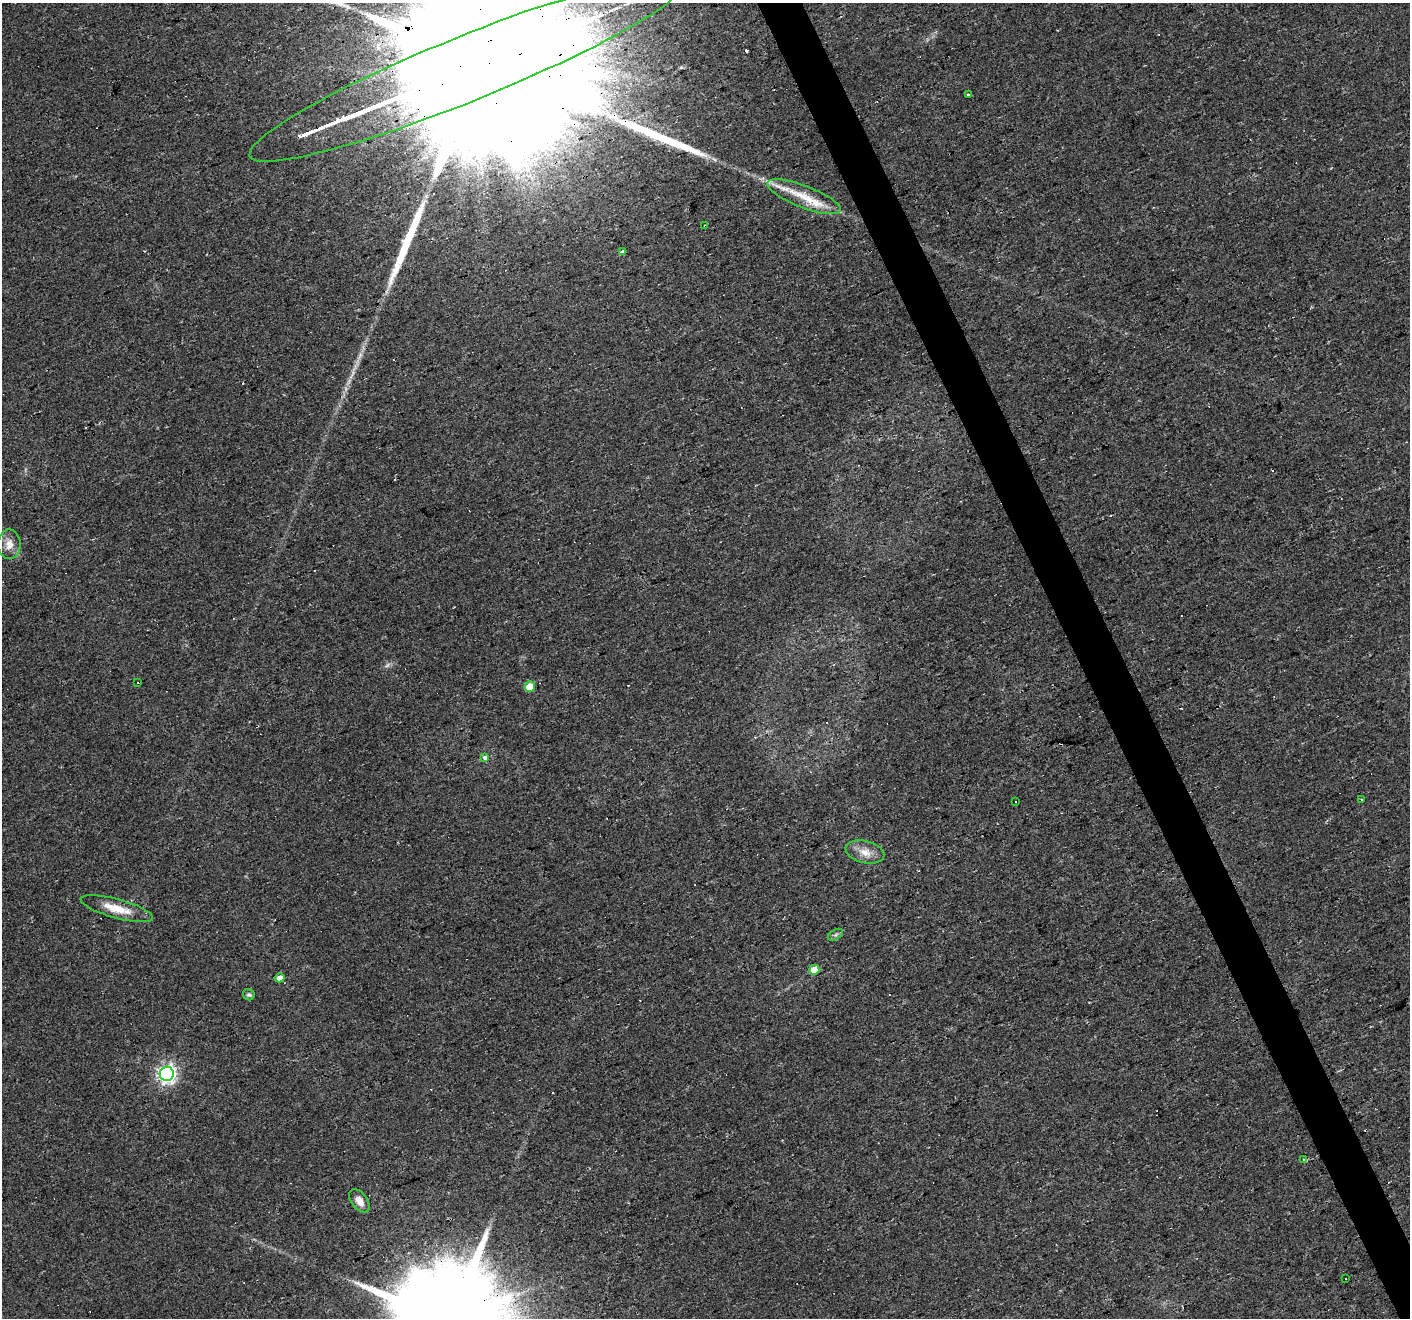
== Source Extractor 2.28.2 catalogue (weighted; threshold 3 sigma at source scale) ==
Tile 6 of 4 x 4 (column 2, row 2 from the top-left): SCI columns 1409-2816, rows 2718-4033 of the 5631 x 5490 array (HDU 1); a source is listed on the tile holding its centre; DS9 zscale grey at full resolution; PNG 1412 x 1320 px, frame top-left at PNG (2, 3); each listed source drawn as its Kron ellipse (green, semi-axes under 4 px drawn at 4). Shown black and unused: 3% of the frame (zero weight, under 2 of 3 exposures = <1% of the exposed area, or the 3 px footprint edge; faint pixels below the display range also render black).
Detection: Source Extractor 2.28.2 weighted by HDU 2 'WHT'; one run over the whole footprint, this tile lists its part. Background 0.034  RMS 0.0061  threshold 0.0276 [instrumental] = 3 sigma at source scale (4.5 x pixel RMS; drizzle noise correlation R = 1.50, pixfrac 1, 0.0396/0.0396 arcsec/px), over >= 5 px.
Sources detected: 39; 1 too faint to see at this stretch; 13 cosmic-ray / hot-pixel residue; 2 long thin detections or spike segments (spike, bleed or trail) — neither listed nor drawn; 2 inside a brighter listed object's ellipse — not listed separately; the other 21 listed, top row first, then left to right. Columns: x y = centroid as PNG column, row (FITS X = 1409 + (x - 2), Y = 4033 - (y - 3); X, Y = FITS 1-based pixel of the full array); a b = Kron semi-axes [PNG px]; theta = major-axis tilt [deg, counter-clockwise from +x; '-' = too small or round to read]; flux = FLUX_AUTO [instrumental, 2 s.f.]
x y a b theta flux
468 68 235 32 22 220000
969 94 3 3 - 6.4
804 197 39 11 -21 17
705 226 3 3 - 2.2
623 252 4 3 - 23
9 544 15 11 -88 6.2
138 682 3 3 - 11
530 687 5 5 - 17
485 757 4 3 - 5.6
1362 799 2 2 - 0.65
1016 801 3 2 - 1.9
865 852 20 11 -13 7.7
117 909 37 9 -15 13
835 935 8 5 31 1.5
814 970 5 5 - 11
280 978 5 4 - 4
249 995 6 5 - 1.3
167 1074 7 7 - 260
1304 1160 3 3 - 2.7
359 1201 13 8 -52 5.3
1345 1279 3 2 - 0.85
Overlapping masked pixels (flux is a lower limit): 2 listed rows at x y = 468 68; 705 226
Isophote crosses this tile's border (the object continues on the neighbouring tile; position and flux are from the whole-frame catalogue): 1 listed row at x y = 468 68